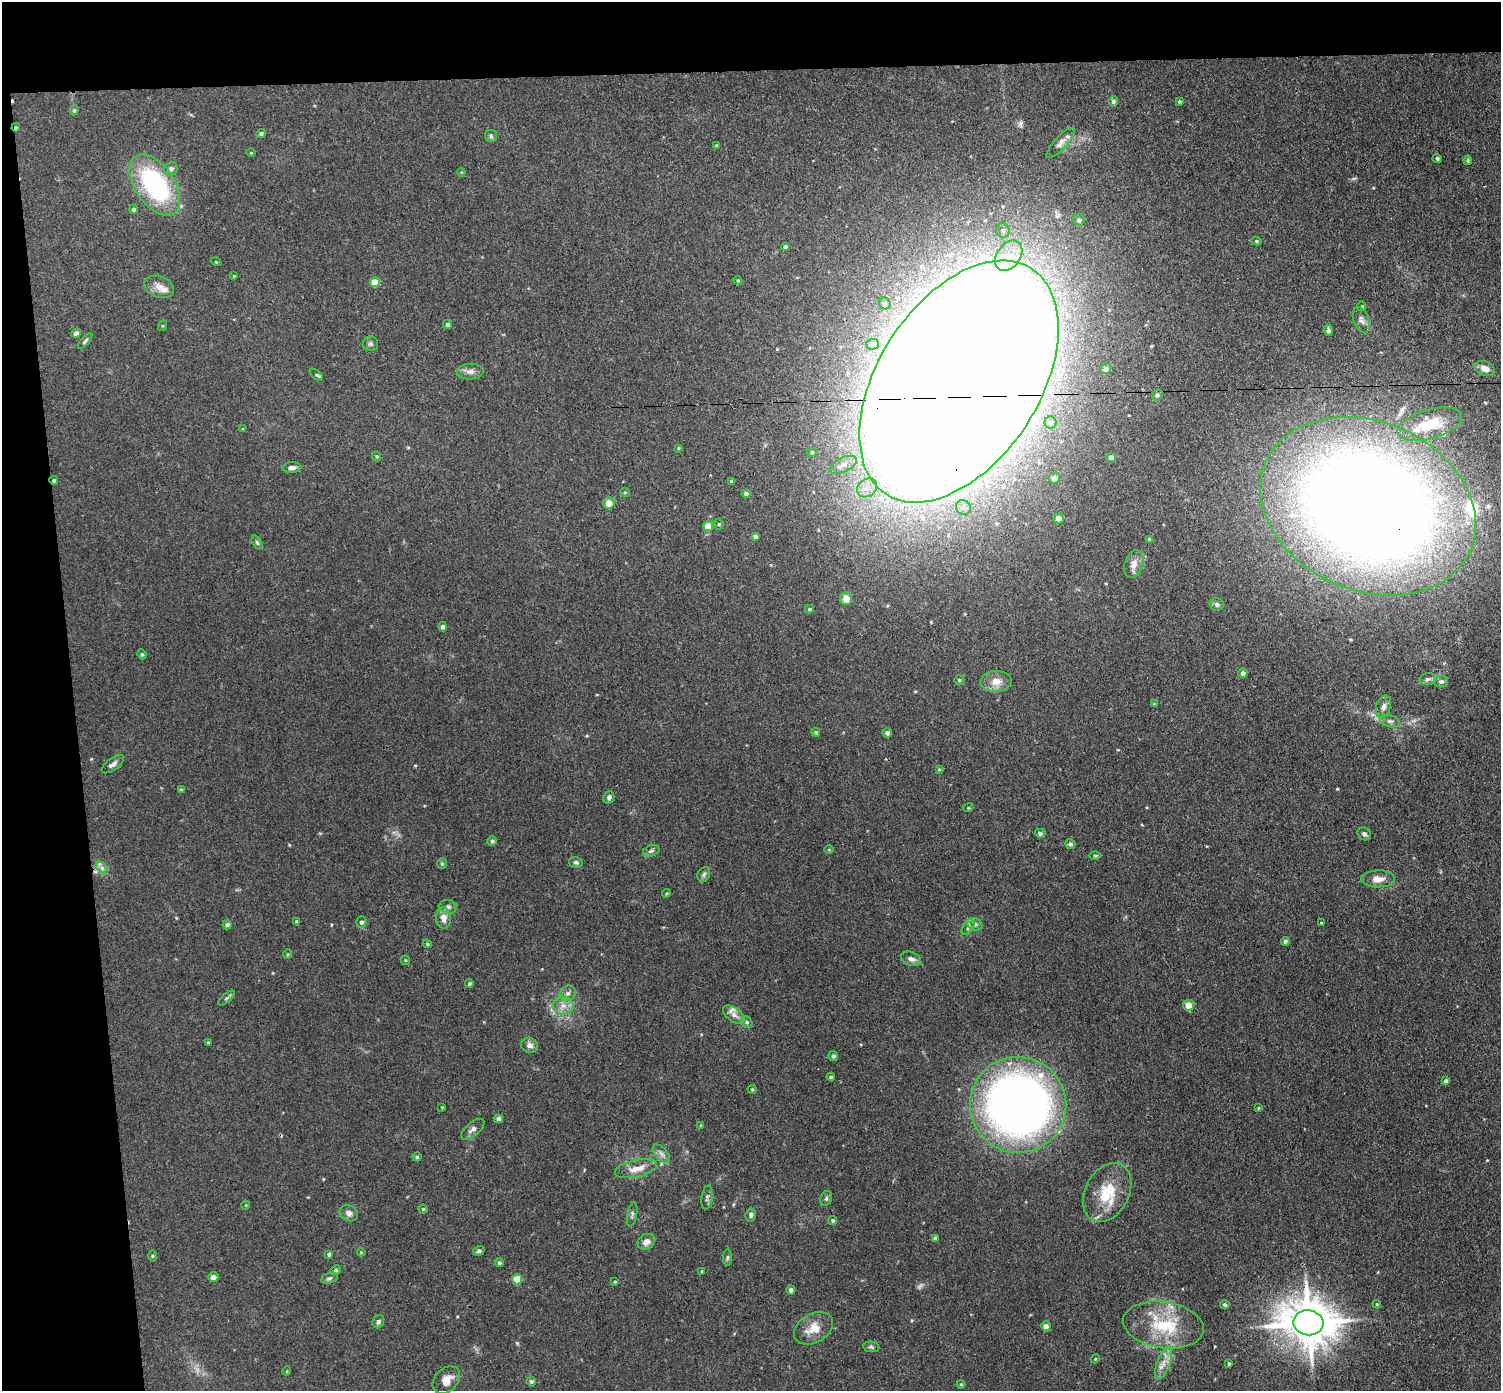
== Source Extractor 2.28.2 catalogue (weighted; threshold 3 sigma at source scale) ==
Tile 1 of 3 x 3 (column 1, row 1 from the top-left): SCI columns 57-1555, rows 2910-4298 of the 4608 x 4537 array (HDU 1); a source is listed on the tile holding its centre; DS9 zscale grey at full resolution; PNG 1503 x 1393 px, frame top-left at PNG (2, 2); each listed source drawn as its Kron ellipse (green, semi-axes under 4 px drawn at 4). Shown black and unused: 10% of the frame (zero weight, under 3 of 4 exposures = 6% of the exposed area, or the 3 px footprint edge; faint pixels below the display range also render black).
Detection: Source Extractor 2.28.2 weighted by HDU 2 'WHT'; one run over the whole footprint, this tile lists its part. Background 0.0394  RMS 0.0046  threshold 0.0209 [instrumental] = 3 sigma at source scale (4.5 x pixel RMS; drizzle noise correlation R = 1.50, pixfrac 1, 0.05/0.05 arcsec/px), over >= 5 px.
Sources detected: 182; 1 too faint to see at this stretch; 1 cosmic-ray / hot-pixel residue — neither listed nor drawn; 7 inside a brighter listed object's ellipse — not listed separately; the other 173 listed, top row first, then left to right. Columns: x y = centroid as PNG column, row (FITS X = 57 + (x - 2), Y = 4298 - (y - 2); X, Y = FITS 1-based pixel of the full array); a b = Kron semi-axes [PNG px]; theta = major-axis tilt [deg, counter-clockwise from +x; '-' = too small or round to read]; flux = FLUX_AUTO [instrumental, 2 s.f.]
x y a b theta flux
1113 101 5 4 - 1.1
1179 101 3 3 - 0.56
74 110 5 4 - 0.62
16 128 4 3 - 0.79
261 134 5 4 - 1.1
491 136 6 6 - 0.88
1061 143 19 6 47 2.6
717 145 4 3 - 0.8
251 153 5 3 - 0.43
1437 158 4 4 - 0.93
1468 160 5 4 - 0.69
171 169 7 6 - 1.7
461 172 4 3 - 0.37
155 185 35 19 -56 64
134 209 4 4 - 0.96
1079 220 5 5 - 1.4
1003 230 7 6 - 1.3
1256 241 5 4 - 0.69
785 247 4 4 - 1.1
1009 256 17 11 54 9.3
216 262 5 3 - 0.35
234 276 4 3 - 0.37
738 280 4 4 - 0.5
375 282 5 5 - 9.2
159 287 15 10 -22 4.5
885 303 6 5 - 1.2
1362 306 5 4 - 0.53
1361 320 14 7 -70 2.3
448 324 4 4 - 1
162 326 5 3 - 0.44
1328 331 5 4 - 1.3
76 333 5 4 - 1.7
85 341 9 3 48 0.89
370 344 7 7 - 1.3
873 344 6 5 - 1.2
1485 368 10 7 -20 3.7
1106 369 5 5 - 2.7
470 371 13 8 1 2.5
316 375 8 4 -38 0.74
959 381 134 80 57 4000
1157 395 6 5 - 1
1050 422 6 6 - 1.5
1430 424 33 14 16 17
243 429 4 4 - 0.37
678 448 4 3 - 0.45
812 452 5 4 - 0.61
377 456 5 4 - 0.58
1111 457 5 4 - 2.3
843 465 15 7 26 3.2
292 467 9 5 3 1.8
1054 478 5 5 - 3.1
54 481 4 4 - 0.84
731 481 3 3 - 0.68
867 488 11 8 39 4.1
625 492 5 4 - 0.63
746 493 4 4 - 1.6
609 503 6 5 - 4.3
1368 506 111 84 -23 950
963 507 8 7 - 1.9
1058 518 5 5 - 4.2
719 524 5 5 - 0.56
708 526 5 5 - 10
755 536 4 4 - 1.1
1149 539 4 3 - 0.49
257 543 7 4 -63 0.79
1134 564 14 9 71 3.6
846 599 6 6 - 3.9
1217 604 7 6 - 1.3
809 609 4 3 - 0.65
443 627 5 4 - 1.2
142 654 5 4 - 0.65
1243 673 5 4 - 1.5
1427 679 8 5 15 1.2
959 680 5 4 - 0.76
996 681 15 10 2 5.4
1441 681 7 5 4 1.2
1154 704 4 4 - 0.62
1383 707 12 7 72 2.4
1390 721 10 6 -14 1.5
816 732 5 4 - 0.64
887 733 5 4 - 1.4
113 764 13 6 36 2
939 769 4 4 - 0.49
181 790 4 3 - 0.66
609 798 6 5 - 1.2
968 808 5 3 - 0.49
1040 833 5 4 - 1.1
1364 834 7 6 - 1.3
492 841 4 4 - 0.87
1070 844 5 4 - 1.1
829 850 4 3 - 0.35
651 851 8 5 18 1.1
1095 856 6 4 -1 0.57
576 862 7 5 -14 0.94
442 864 5 4 - 0.59
102 868 7 4 -46 1.3
704 874 8 6 59 1.1
1378 879 17 8 1 3.9
666 893 4 3 - 0.5
448 907 9 7 -8 1.5
443 918 10 7 -86 3.8
297 921 4 3 - 0.7
361 922 5 5 - 1.3
1321 923 4 3 - 0.4
975 924 8 6 -22 1.5
227 925 4 4 - 1.2
968 928 8 4 45 1
1285 941 4 4 - 0.88
427 944 5 4 - 0.56
288 954 5 4 - 0.55
911 959 10 7 -20 2
405 960 5 4 - 0.5
469 984 4 4 - 0.84
568 993 8 7 - 1.8
226 998 10 3 40 0.84
1189 1005 5 5 - 5.8
563 1006 10 9 - 3.4
734 1015 12 7 -35 2.6
747 1022 6 5 - 0.88
208 1042 4 3 - 0.47
530 1045 8 7 - 2
833 1056 5 4 - 1.4
831 1077 4 3 - 0.78
1446 1081 4 4 - 1.4
752 1089 4 4 - 0.5
1018 1105 48 48 - 370
442 1107 4 3 - 0.4
1258 1108 3 3 - 0.44
498 1119 4 4 - 2
701 1126 4 3 - 0.48
473 1129 14 6 39 2.1
661 1154 11 6 -48 1.8
417 1157 4 4 - 0.68
636 1169 21 8 12 5.2
1107 1192 31 22 62 17
707 1198 12 5 82 1.4
826 1198 8 5 69 0.97
246 1205 4 3 - 0.34
423 1209 4 4 - 0.51
349 1213 9 7 -30 2.2
632 1214 12 5 79 1.2
751 1215 6 5 - 1.2
833 1220 4 4 - 0.81
935 1238 4 4 - 1.4
646 1242 9 7 32 3.1
479 1251 5 4 - 1.2
361 1252 4 4 - 0.48
329 1254 4 4 - 1.2
152 1256 6 4 90 0.5
728 1257 8 4 89 0.77
499 1263 4 4 - 0.95
336 1270 5 5 - 0.81
702 1271 3 3 - 0.43
213 1277 5 5 - 2.5
329 1278 8 5 17 1
517 1279 5 5 - 12
615 1282 3 3 - 0.45
791 1290 4 4 - 1.7
1225 1304 5 4 - 0.99
1377 1304 4 3 - 0.51
378 1322 7 5 66 1.1
1309 1323 15 12 -9 1900
1163 1325 41 23 -8 26
1046 1326 5 4 - 2.4
813 1328 21 14 30 7.5
871 1347 8 5 -9 0.95
1095 1359 5 3 - 0.42
1163 1363 18 6 70 4.1
1229 1364 4 4 - 0.71
287 1371 5 3 - 0.41
446 1380 16 11 45 4.8
531 1382 5 5 - 1.1
961 1384 4 4 - 0.45
Overlapping masked pixels (flux is a lower limit): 5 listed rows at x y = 16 128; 959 381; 54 481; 1368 506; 1309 1323